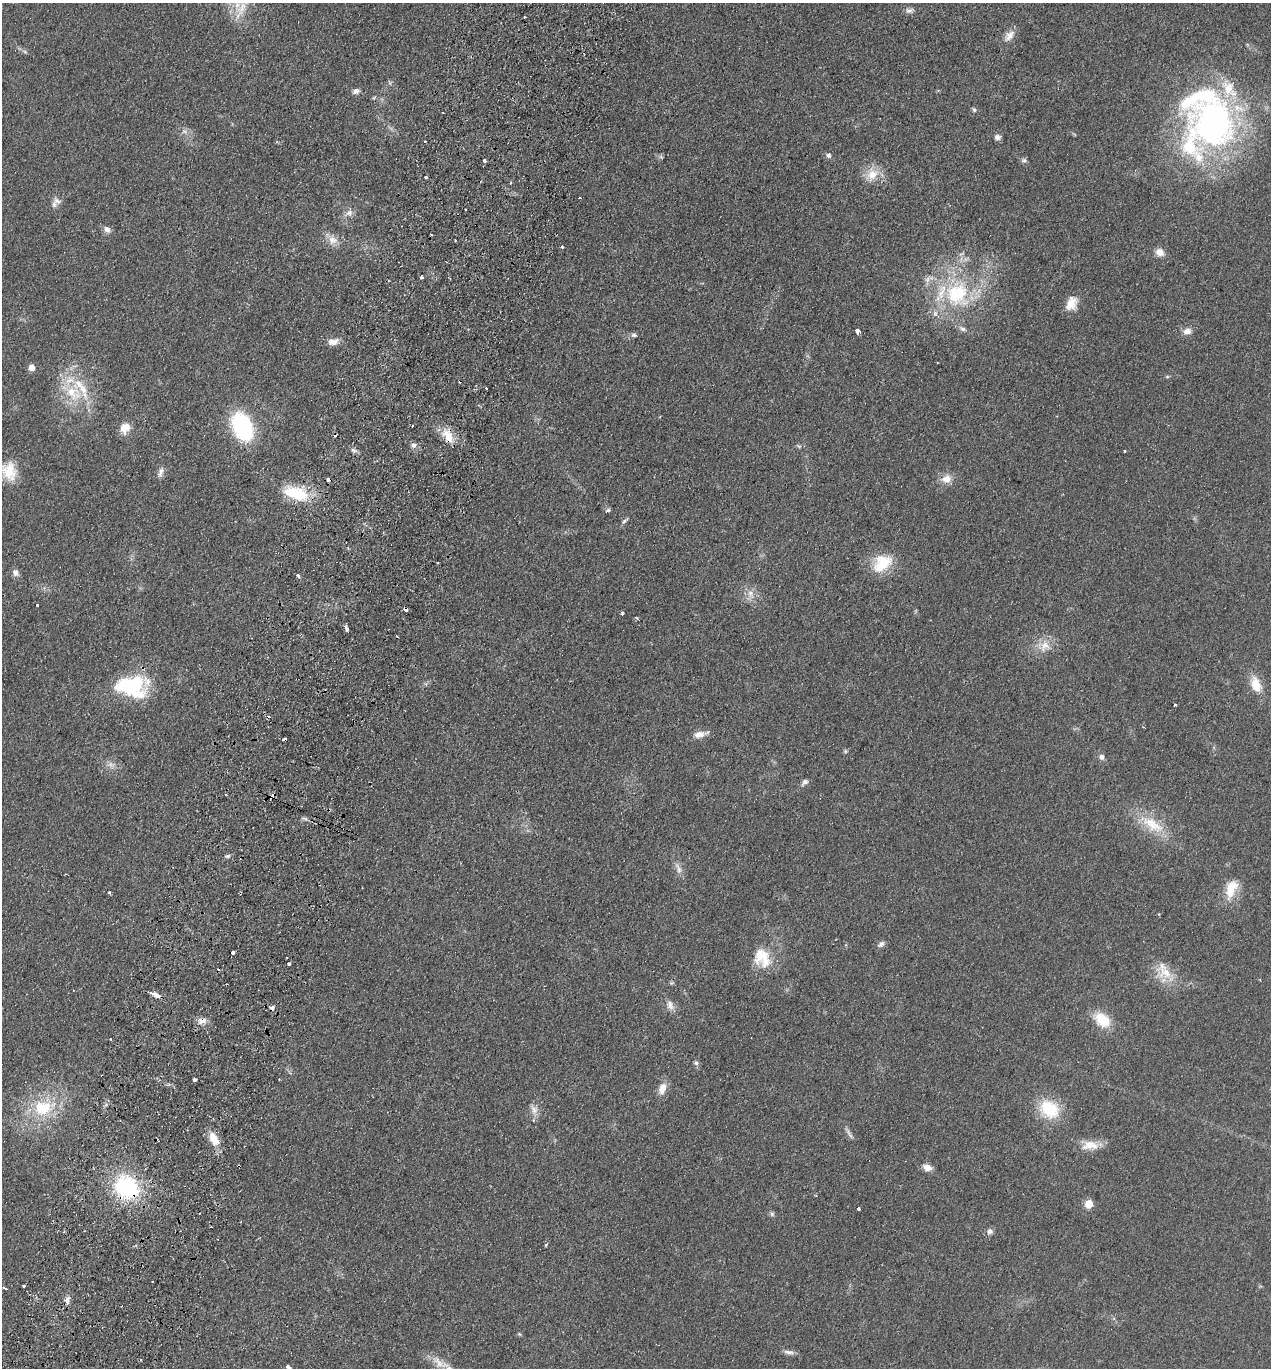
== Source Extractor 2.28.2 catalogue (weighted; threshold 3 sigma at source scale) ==
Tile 7 of 4 x 4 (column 3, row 2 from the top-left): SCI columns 2730-3998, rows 2757-4122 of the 5589 x 5512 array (HDU 1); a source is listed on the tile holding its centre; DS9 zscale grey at full resolution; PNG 1273 x 1370 px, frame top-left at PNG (2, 3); no overlay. Shown black and unused: <1% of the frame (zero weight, under 2 of 3 exposures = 3% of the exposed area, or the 3 px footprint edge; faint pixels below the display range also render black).
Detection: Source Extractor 2.28.2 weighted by HDU 2 'WHT'; one run over the whole footprint, this tile lists its part. Background 0.0752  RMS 0.0094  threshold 0.0425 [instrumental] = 3 sigma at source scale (4.5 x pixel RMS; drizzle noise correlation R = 1.50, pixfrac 1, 0.05/0.05 arcsec/px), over >= 5 px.
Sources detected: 136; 1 too faint to see at this stretch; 15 cosmic-ray / hot-pixel residue — not listed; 12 inside a brighter listed object's ellipse — not listed separately; the other 108 listed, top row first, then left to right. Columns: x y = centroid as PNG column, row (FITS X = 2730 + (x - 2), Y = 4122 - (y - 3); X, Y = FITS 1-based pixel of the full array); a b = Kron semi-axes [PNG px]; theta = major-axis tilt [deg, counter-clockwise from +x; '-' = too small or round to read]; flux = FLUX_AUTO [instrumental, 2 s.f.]
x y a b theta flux
241 9 33 10 63 17
909 10 11 7 10 3.5
1009 36 17 10 50 7.6
25 52 6 4 -20 1.6
356 91 9 6 24 3.6
974 110 6 5 - 1.8
1213 122 69 60 64 310
184 131 7 4 0 2.3
997 137 8 7 - 3.3
425 141 2 2 - 0.92
829 155 7 7 - 2.8
661 157 6 4 -18 1.5
1024 160 8 6 0 2.2
484 161 4 3 - 6.1
872 174 19 15 55 16
426 177 3 3 - 5.3
57 201 12 8 -28 4.3
349 213 12 8 35 5.4
107 229 9 7 -33 5
333 240 14 12 -28 9.2
562 247 3 3 - 3.3
1160 252 10 8 -27 7
421 277 3 3 - 3.9
957 294 38 34 -65 92
1071 303 17 12 64 13
858 331 5 4 - 12
1187 331 11 8 8 5.5
634 335 9 5 -6 2.5
333 342 14 8 4 7.5
31 367 5 5 - 11
1167 377 6 4 19 1.1
486 388 3 2 - 1.9
73 393 29 21 -41 40
242 426 23 15 -64 110
412 426 2 2 - 0.77
125 428 13 10 56 12
448 436 21 11 -68 15
414 445 8 6 0 3.1
353 450 9 5 -27 2.8
1125 451 3 2 - 1.4
9 471 25 19 -75 23
161 472 15 6 69 4.5
329 479 5 3 - 5.9
947 479 13 11 25 9.6
295 493 33 15 -14 41
608 510 7 5 16 1.7
624 521 10 4 43 2.1
882 563 27 19 38 29
15 573 10 8 -57 4.3
298 576 4 3 - 2.9
751 594 14 9 -73 8.1
37 605 3 2 - 2.2
406 609 4 3 - 5.9
622 613 3 3 - 1.7
637 618 4 3 - 1.2
346 628 7 3 -76 3.8
1044 646 18 10 56 12
1256 684 17 11 -69 18
131 686 36 22 -2 80
1175 705 3 3 - 2.9
699 734 14 9 8 7.3
284 739 4 3 - 4.7
845 751 6 5 - 1.3
1102 757 7 6 - 3.5
805 782 10 6 44 3.4
226 794 3 2 - 1.3
272 796 4 3 - 6.3
305 819 9 4 -21 2.2
1153 825 38 16 -32 31
227 856 8 5 2 2
678 869 17 7 -68 6.1
1231 889 25 13 71 21
109 893 3 3 - 4.9
881 944 9 6 38 3.2
765 959 30 13 -79 20
289 964 3 3 - 3.8
1166 973 29 18 -17 23
73 990 2 2 - 0.85
156 995 8 3 -24 16
670 1005 14 8 -67 6.1
1102 1020 16 11 -39 29
202 1021 13 8 10 6.1
110 1039 3 2 - 0.81
696 1063 7 6 - 2.4
195 1079 4 3 - 3.4
279 1079 2 2 - 0.66
662 1088 15 9 71 9.4
39 1106 39 19 8 47
1049 1109 23 19 -36 40
534 1110 13 9 -67 6.4
849 1133 15 4 -58 3.3
214 1139 16 9 -62 17
1090 1145 25 12 1 14
927 1167 11 7 -18 6.8
126 1187 26 23 -43 93
816 1196 4 2 - 0.74
1089 1204 5 5 - 29
859 1209 4 3 - 3
772 1214 7 5 -75 2
990 1231 8 8 - 3.4
546 1245 5 3 - 1
24 1286 3 3 - 2.3
5 1288 5 3 - 2.4
67 1300 11 6 88 4.1
519 1334 5 4 - 1.1
789 1352 15 5 -7 4.2
440 1363 30 11 -32 13
288 1367 5 3 - 7
Overlapping masked pixels (flux is a lower limit): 7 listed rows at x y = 448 436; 329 479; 406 609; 284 739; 272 796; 202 1021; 126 1187
Isophote crosses this tile's border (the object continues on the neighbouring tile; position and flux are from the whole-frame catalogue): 3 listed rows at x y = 241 9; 440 1363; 288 1367